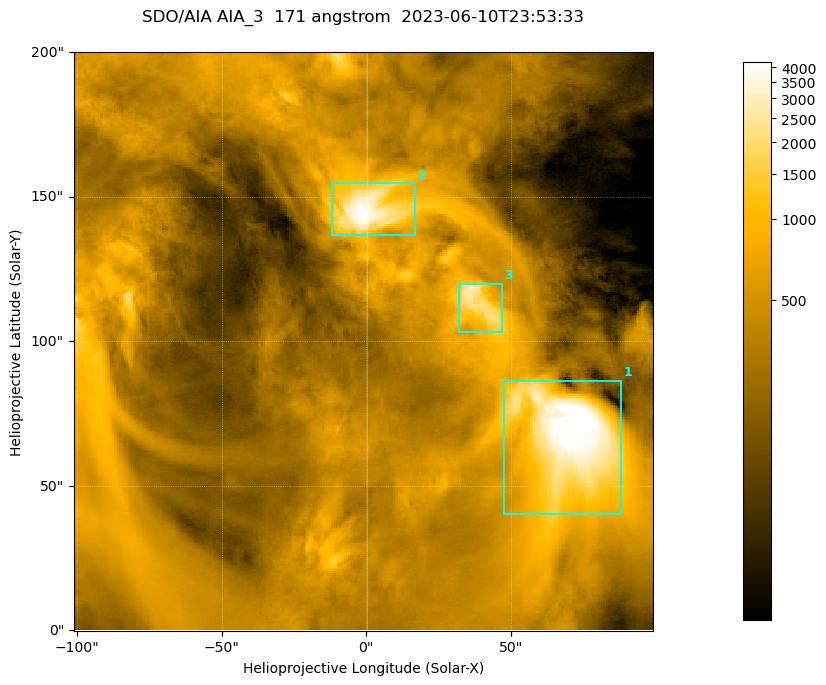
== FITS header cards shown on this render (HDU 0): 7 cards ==
TELESCOP= 'SDO/AIA '
INSTRUME= 'AIA_3   '
WAVELNTH=                  171
WAVEUNIT= 'angstrom'
DATE-OBS= '2023-06-10T23:53:33.351'
CTYPE1  = 'HPLN-TAN'
CTYPE2  = 'HPLT-TAN'

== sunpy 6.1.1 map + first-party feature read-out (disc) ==
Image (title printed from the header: SDO/AIA AIA_3  171 angstrom  2023-06-10T23:53:33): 334 x 334 px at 0.599 arcsec/px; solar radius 945 arcsec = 1577 px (partial field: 1.4% of the solar disc is inside the frame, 100% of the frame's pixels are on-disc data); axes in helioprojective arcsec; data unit not stated in the header (colour bar unlabelled)
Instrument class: DISC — disc imager (sunpy class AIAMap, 171 A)
Bright regions (active regions / flare kernels): reference = the on-disc median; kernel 3 px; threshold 5 sigma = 1102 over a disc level ~359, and >= 1.15x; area >= 111 px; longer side >= 4 px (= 2.4 arcsec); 3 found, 3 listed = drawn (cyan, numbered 1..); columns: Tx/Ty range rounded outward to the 2 arcsec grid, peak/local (2 s.f.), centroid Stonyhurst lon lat
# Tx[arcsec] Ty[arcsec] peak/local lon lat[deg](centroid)
1 46..88 40..86 13 +4 +4
2 -12..18 136..156 12 +0 +9
3 32..48 102..120 8.1 +2 +7